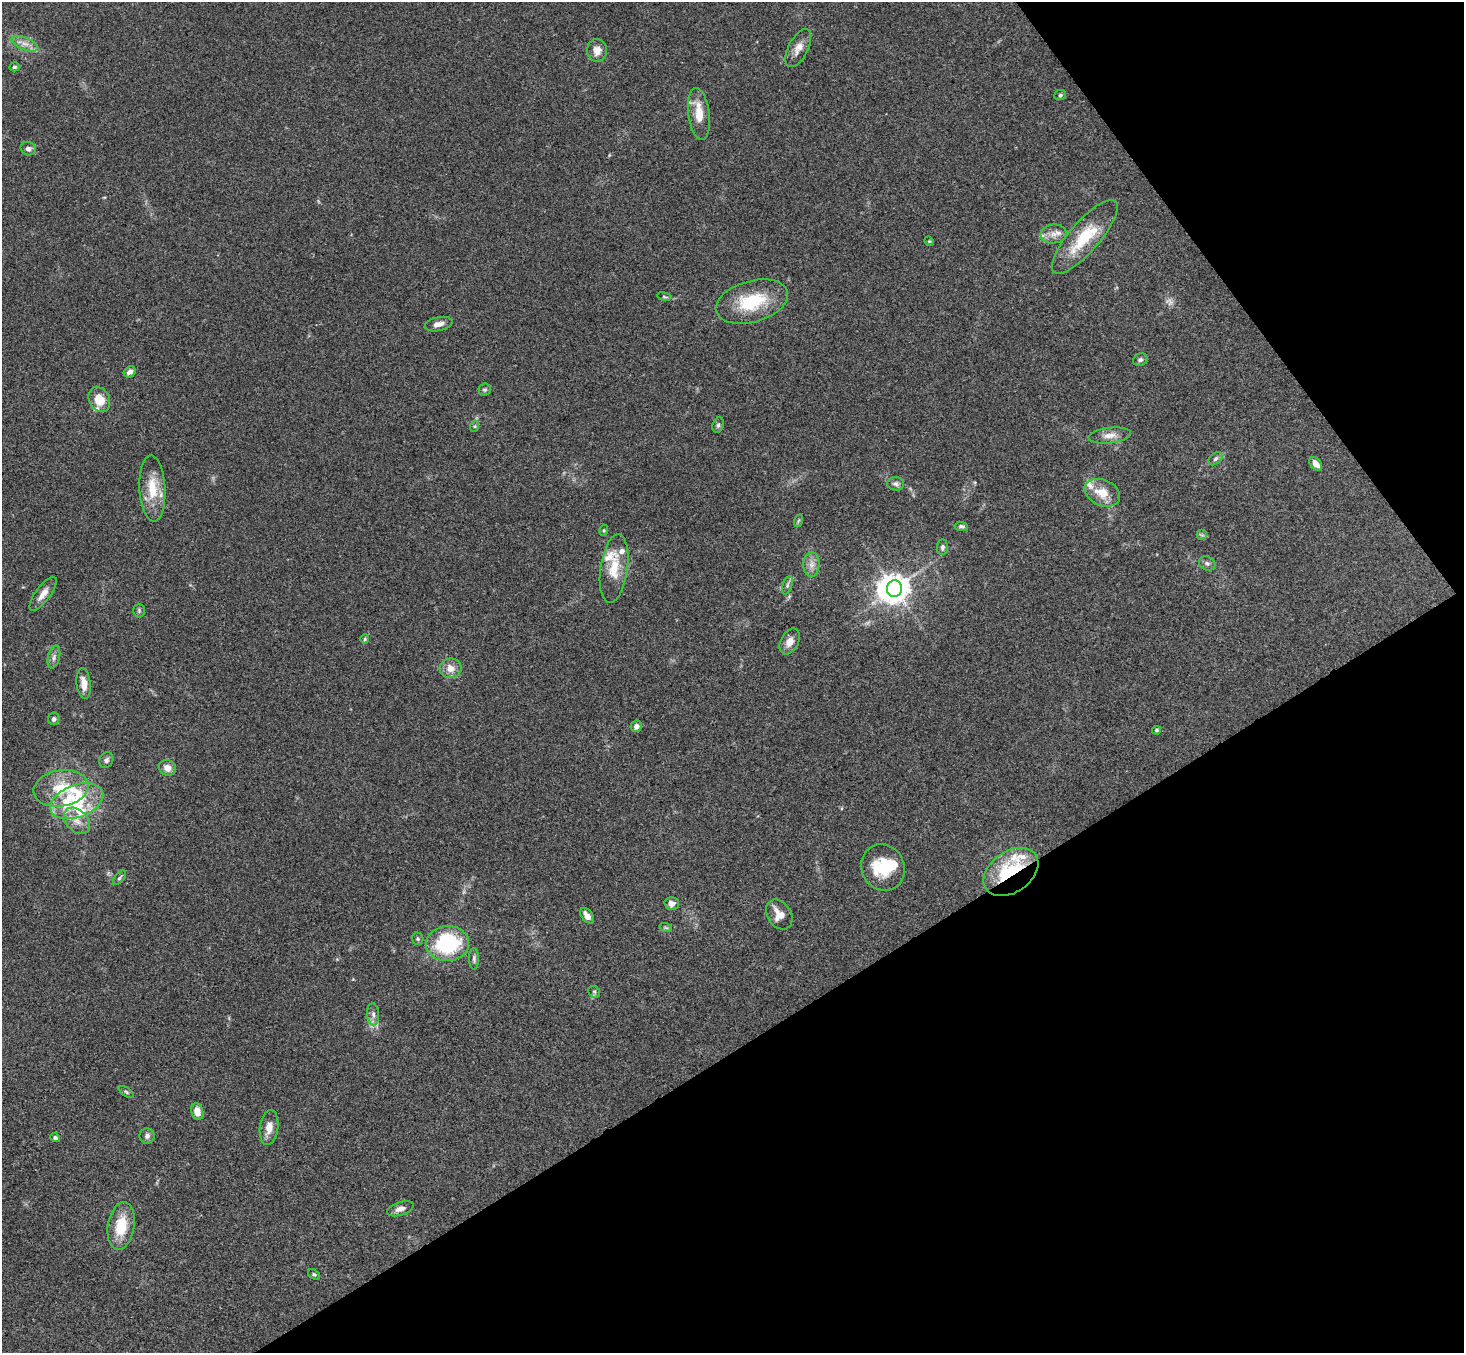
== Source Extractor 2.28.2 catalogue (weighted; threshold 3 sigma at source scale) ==
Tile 12 of 4 x 4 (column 4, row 3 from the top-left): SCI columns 4437-5898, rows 1682-3032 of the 5948 x 5929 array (HDU 1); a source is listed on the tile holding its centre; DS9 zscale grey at full resolution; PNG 1466 x 1355 px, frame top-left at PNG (2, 2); each listed source drawn as its Kron ellipse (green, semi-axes under 4 px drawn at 4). Shown black and unused: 30% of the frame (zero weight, under 3 of 4 exposures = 6% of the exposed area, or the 3 px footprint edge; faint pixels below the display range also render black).
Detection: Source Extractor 2.28.2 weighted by HDU 2 'WHT'; one run over the whole footprint, this tile lists its part. Background 0.167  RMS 0.0073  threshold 0.0327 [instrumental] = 3 sigma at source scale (4.5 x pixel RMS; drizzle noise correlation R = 1.50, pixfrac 1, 0.05/0.05 arcsec/px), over >= 5 px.
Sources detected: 86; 1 too faint to see at this stretch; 3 inside a brighter object's white glare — neither listed nor drawn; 12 inside a brighter listed object's ellipse — not listed separately; the other 70 listed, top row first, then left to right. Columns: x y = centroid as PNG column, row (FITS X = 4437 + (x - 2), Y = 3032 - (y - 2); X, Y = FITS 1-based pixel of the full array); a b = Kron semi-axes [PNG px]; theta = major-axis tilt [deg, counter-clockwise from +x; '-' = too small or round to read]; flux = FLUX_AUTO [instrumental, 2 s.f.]
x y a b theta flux
25 44 14 6 -23 4.7
798 48 21 9 62 7.1
597 50 11 10 - 6.8
14 67 5 4 - 1.5
1060 95 6 5 - 1.2
699 114 26 10 -82 13
28 149 7 6 - 2.8
1054 234 13 9 7 5.8
1085 237 47 15 49 33
929 241 5 4 - 0.69
664 297 7 3 -9 1
752 302 37 20 16 38
438 324 14 6 13 4.5
1140 360 7 6 - 1.7
130 372 6 5 - 3.7
485 390 6 6 - 1.4
99 399 13 10 -63 13
718 425 8 5 72 1.6
475 426 5 3 - 0.97
1110 435 21 7 6 6.4
1216 459 8 5 40 1.8
1316 464 8 5 -49 5.1
896 484 8 6 -2 2.3
152 488 33 13 -87 21
1102 493 18 13 -23 13
798 521 6 4 71 1
961 526 6 4 -8 1.6
604 530 5 3 - 0.86
1202 535 5 5 - 1.3
942 547 8 5 85 1.8
1207 563 8 7 - 2.3
811 564 12 8 86 5
614 569 35 13 82 18
787 585 10 4 72 1.8
895 589 8 7 - 970
43 594 20 7 54 6.4
139 610 7 5 -89 1.3
365 639 5 4 - 0.86
790 642 14 9 62 6.5
54 657 11 6 76 3.1
451 668 11 9 -2 6.7
84 684 15 7 -83 7
54 719 6 5 - 2.2
636 726 6 5 - 3
1156 730 4 4 - 1.1
106 760 8 6 60 2.1
167 768 9 7 -26 5.7
61 788 27 18 9 26
77 801 27 16 21 29
77 821 15 10 -47 8
883 867 23 21 -63 28
1011 872 30 20 35 40
119 878 8 4 49 1.6
672 904 7 6 - 3.9
779 914 16 12 -57 9.5
587 916 9 5 -52 5.2
666 928 6 4 -19 0.97
418 939 6 5 - 1.3
447 943 21 17 4 61
474 959 11 5 90 1.8
594 992 6 5 - 1.2
373 1014 11 6 -85 3.1
126 1092 9 3 -34 1.1
197 1111 8 6 -77 7.5
269 1127 17 9 82 7.6
147 1136 7 7 - 2.6
55 1138 5 4 - 1.5
400 1209 14 6 17 4.2
121 1226 24 13 80 22
314 1274 6 4 -36 1.2
Overlapping masked pixels (flux is a lower limit): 1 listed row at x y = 1011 872